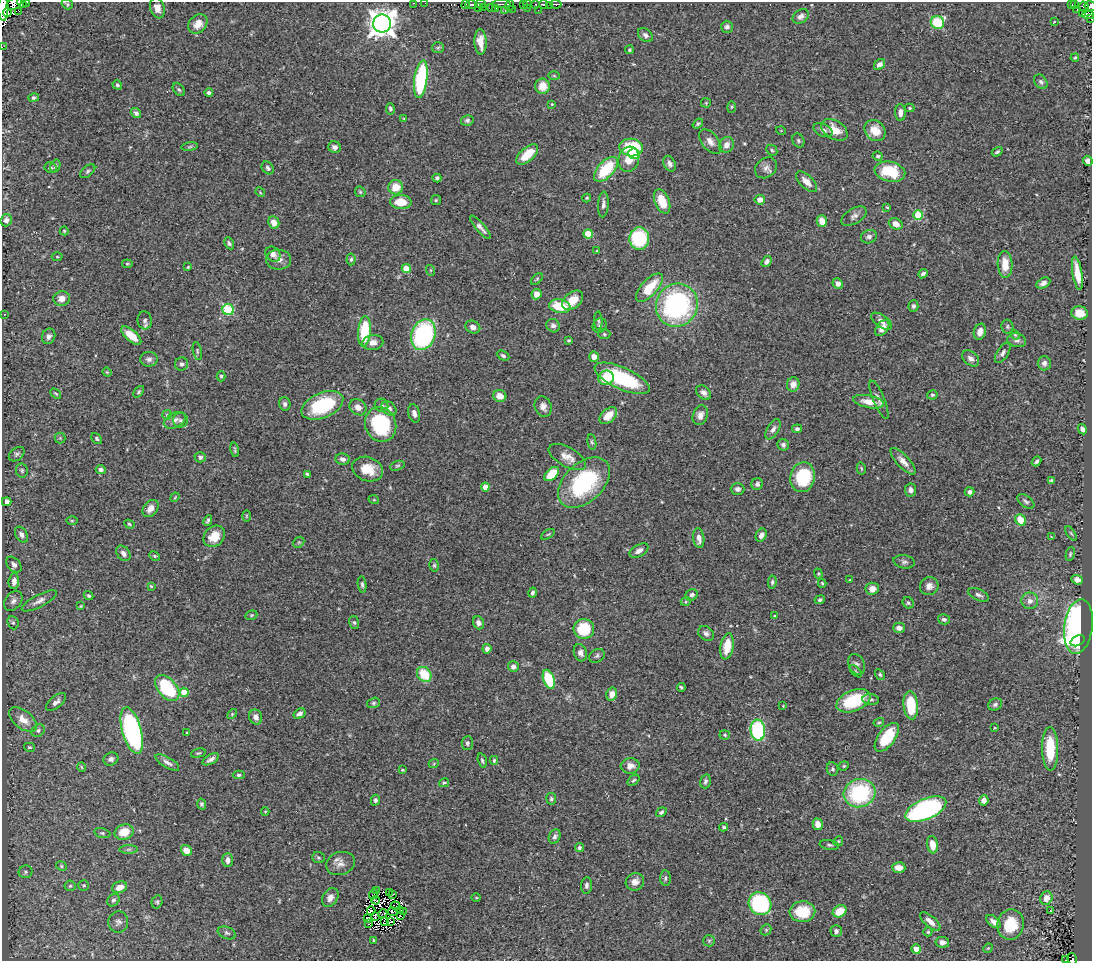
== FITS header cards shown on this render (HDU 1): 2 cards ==
NAXIS1  =                 1090
NAXIS2  =                  959

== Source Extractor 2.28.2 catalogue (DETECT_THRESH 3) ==
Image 1090 x 959 px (HDU 1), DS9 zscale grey, 1 PNG px = 1 image px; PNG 1094 x 963 px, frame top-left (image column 1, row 959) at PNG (2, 2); each listed source drawn as its Kron ellipse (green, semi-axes under 4 px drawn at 4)
Background 0.443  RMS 0.026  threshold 0.0774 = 3 sigma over >= 5 px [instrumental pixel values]
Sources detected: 415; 11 with non-positive FLUX_AUTO (blend fragments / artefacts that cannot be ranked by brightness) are neither listed nor drawn; the other 404 listed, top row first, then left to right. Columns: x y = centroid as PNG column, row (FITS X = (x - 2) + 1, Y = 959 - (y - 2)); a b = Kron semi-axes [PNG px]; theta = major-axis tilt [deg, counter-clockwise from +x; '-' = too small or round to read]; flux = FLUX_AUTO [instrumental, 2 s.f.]
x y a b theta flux
27 2 2 2 - 36
22 3 5 2 - 80
413 3 3 2 - 9.3
425 3 2 2 - 2
14 4 8 5 35 110
67 4 6 4 -35 2.7
466 4 4 3 - 0.24
471 4 6 3 1 150
480 4 5 2 - 7
501 4 9 2 0 31
536 4 3 2 - 3.8
543 4 4 3 - 140
556 4 6 3 -2 54
523 5 4 2 - 26
528 5 4 3 - 85
1072 5 3 2 - 2.4
1075 5 4 2 - 21
509 6 5 3 - 38
549 6 3 2 - 3
1090 6 6 4 -23 120
484 7 3 2 - 7.6
492 7 3 2 - 3.3
1084 7 6 4 -59 40
3 8 12 5 90 430
157 8 10 7 -71 12
478 8 2 2 - 7.1
496 8 3 2 - 1.7
528 8 2 2 - 5.9
512 9 2 2 - 33
1077 9 2 2 - 1.6
538 10 2 2 - 3.4
19 11 2 2 - 5.8
505 11 3 2 - 3.9
7 13 4 3 - 80
1082 13 3 2 - 13
1088 15 6 3 -1 26
801 16 9 6 36 7.1
1091 18 3 2 - 3.5
1054 22 3 2 - 1
382 23 9 9 - 2000
937 23 7 6 - 130
198 24 11 8 46 18
727 27 6 6 - 4.6
645 35 8 6 -39 5.8
480 42 13 6 -88 18
2 47 2 2 - 0.94
438 48 6 5 - 3.1
629 50 4 4 - 2.6
1075 58 4 3 - 1.8
879 64 6 4 44 8.4
554 76 6 4 -2 2.1
421 79 19 6 82 170
1041 82 8 5 -50 4.5
117 85 5 4 - 3.3
543 86 7 7 - 25
179 89 7 5 -48 3.5
209 93 4 4 - 4
34 98 5 4 - 3.4
706 103 5 5 - 1.8
552 104 4 4 - 1.5
731 107 6 4 88 1.9
910 108 5 4 - 2.6
390 109 6 4 -78 3.6
136 113 5 4 - 4.7
900 113 8 5 -87 9
404 118 4 2 - 1.2
467 120 6 5 - 3.7
698 123 6 4 40 2.9
823 130 10 6 -26 8.2
834 130 14 9 -31 27
781 131 5 3 - 1.5
875 131 11 9 -42 27
798 140 7 5 -61 3.4
710 141 14 8 -51 12
726 145 8 7 - 11
190 147 8 4 9 2.9
335 147 6 5 - 5.9
631 147 12 8 -7 83
772 150 6 5 - 2.7
997 152 6 4 32 3
634 154 6 5 - 19
527 155 13 7 42 39
878 156 5 4 - 2.8
629 159 13 10 73 27
1088 161 5 4 - 7.7
670 164 8 5 -64 6.7
55 166 6 5 - 3.8
50 168 6 5 - 3.7
268 168 7 5 -50 4
766 168 12 9 40 9.4
606 169 15 8 46 87
88 171 9 5 39 3.8
890 172 15 10 -12 68
437 178 4 4 - 3.4
807 182 13 6 -43 14
396 187 7 7 - 28
260 192 5 4 - 1.8
360 192 6 5 - 2.6
587 198 4 3 - 2.1
436 200 5 5 - 2.2
760 200 5 5 - 12
662 201 13 7 -69 34
401 202 11 7 -3 31
603 204 13 5 86 6.8
887 207 3 2 - 1.6
918 215 5 4 - 74
854 216 14 7 31 7.9
6 220 6 5 - 9.4
822 221 6 5 - 18
274 222 6 5 - 15
896 224 7 5 -24 14
480 227 15 4 -48 8.8
64 231 4 4 - 2
588 234 5 4 - 58
869 237 8 6 22 5.5
639 239 11 10 - 120
229 243 6 4 -63 4
597 251 3 2 - 1.6
273 254 8 6 -48 9.1
57 257 5 3 - 1.9
351 259 6 4 85 3.2
279 260 12 10 0 13
767 261 6 4 57 6.5
127 264 5 3 - 1.8
1005 264 13 7 -87 26
188 267 3 3 - 1.5
406 269 5 4 - 44
430 270 5 3 - 1.7
1077 273 17 5 -80 26
923 274 5 4 - 4.2
537 279 7 4 46 2.4
838 283 5 5 - 9.5
1043 283 7 5 26 6.7
649 288 18 8 47 48
536 294 5 5 - 12
62 299 8 7 - 12
573 300 12 8 39 27
677 305 22 20 59 300
560 306 11 6 -11 56
913 306 5 5 - 4
228 310 6 5 - 130
1080 313 8 7 - 23
4 314 2 2 - 0.93
145 320 9 7 -85 5.9
598 321 9 4 -88 2.5
882 321 12 6 -35 9.4
600 325 7 7 - 4.7
553 326 7 6 - 6.7
473 327 8 6 -23 9.5
1007 327 7 6 - 3.2
882 328 9 5 53 14
364 331 15 6 85 95
980 332 8 6 74 13
604 334 6 5 - 2.9
423 335 16 11 69 250
1015 335 5 4 - 2.2
49 336 8 6 69 6.5
131 336 12 5 -41 33
569 340 4 3 - 2.3
1017 340 9 7 -13 6
373 342 10 7 9 13
197 351 9 4 -79 2.9
1003 353 11 6 57 6.6
503 356 7 4 -27 3.3
594 357 5 5 - 11
971 358 10 6 -39 9.2
149 359 9 7 3 6.5
1044 363 7 6 - 6.6
182 364 6 6 - 5.4
107 372 4 4 - 1.8
221 376 5 4 - 3
606 378 7 7 - 48
622 378 30 10 -24 150
793 384 7 6 - 14
139 392 6 4 47 2.6
56 393 6 3 -40 2
704 393 8 6 -43 8.4
932 395 5 4 - 3.1
500 396 7 6 - 15
879 400 21 5 -67 8.7
869 402 16 6 -11 21
285 404 7 5 -77 5
322 405 22 12 23 130
382 405 7 6 - 4.6
358 407 9 7 -40 11
543 407 10 8 -70 11
389 408 8 6 -37 9.7
414 413 9 5 -75 7.8
167 415 5 4 - 2.2
700 415 10 7 72 11
608 416 10 6 42 24
175 420 11 7 27 9.6
180 420 7 7 - 5.5
381 425 18 15 -69 130
773 429 11 6 60 6.8
797 429 5 4 - 4.2
1082 429 5 4 - 7.2
60 438 5 5 - 3
97 438 6 4 -49 3
592 442 8 4 -81 2.9
783 445 6 5 - 5.1
235 450 7 3 -78 2.4
17 454 9 6 39 4.9
200 457 5 5 - 4.7
567 457 20 9 -28 17
342 459 7 5 -10 6.5
903 461 17 6 -48 13
1036 461 5 3 - 3.6
397 466 7 4 18 3.1
861 468 6 4 -78 2.1
101 469 5 4 - 6.1
368 469 16 12 -19 32
22 470 7 6 - 3.4
307 474 4 3 - 3.1
552 474 9 5 41 47
803 477 15 12 80 110
1052 480 4 3 - 2.8
584 482 31 19 43 170
757 484 6 5 - 5.6
485 487 4 4 - 13
737 489 7 5 -2 5.2
911 490 6 5 - 6.2
969 492 5 4 - 7.1
175 497 5 3 - 1.6
374 500 5 3 - 1.5
1026 501 10 5 -38 4.4
7 502 5 4 - 12
151 508 9 7 50 12
246 516 6 4 89 1.9
1020 520 6 5 - 31
72 521 6 4 0 2.1
208 521 5 3 - 3.1
129 524 5 4 - 2.5
1071 533 8 3 -56 2.3
548 534 7 3 30 2.1
22 535 8 5 -59 7.1
761 535 7 5 62 8.2
214 536 11 9 44 27
1051 537 2 2 - 1.2
699 538 10 5 -83 12
299 542 6 4 43 2.9
639 551 10 6 30 8.1
123 553 8 6 -51 8.5
1070 554 7 4 77 2.6
155 556 5 4 - 2.2
904 562 11 6 -10 5.3
14 565 9 6 -47 7
434 565 6 5 - 2.7
818 574 5 4 - 2
849 580 3 2 - 1.1
1077 580 6 4 -19 9.4
14 581 8 5 85 9.5
772 582 7 4 83 3
822 583 4 3 - 2.1
362 584 8 4 -81 3.5
151 586 3 3 - 2
929 586 9 9 - 9.6
872 589 6 6 - 11
533 593 5 4 - 4
692 595 6 5 - 5.4
978 595 11 5 -24 5.6
89 596 5 4 - 2.9
820 600 5 4 - 3.7
13 601 11 8 53 7.3
39 601 19 6 28 10
686 601 5 3 - 1.8
1030 601 8 8 - 10
908 603 6 5 - 3.2
81 606 4 3 - 1.8
251 615 6 4 20 2.5
775 615 3 2 - 1.5
944 619 6 5 - 4.5
354 622 6 5 - 3.1
13 623 7 5 -68 3.5
478 623 7 5 -68 6.5
1078 627 27 14 82 540
899 628 6 5 - 9.3
584 629 10 10 - 67
706 633 8 6 -38 5.8
1078 641 7 5 26 65
727 646 13 6 80 36
487 649 5 4 - 6.8
580 653 9 6 -73 7.6
597 656 8 6 34 4.2
857 664 11 8 -63 6.9
513 667 5 5 - 8.2
856 671 8 3 -45 2.1
424 674 8 6 -50 50
880 675 5 4 - 2.9
549 679 10 5 -71 85
681 687 4 3 - 2.8
167 688 15 9 -49 120
184 692 4 4 - 45
612 694 6 5 - 12
871 699 8 5 -6 4.9
853 701 18 10 22 90
56 702 12 5 40 7.9
373 703 7 5 16 3.2
995 704 7 5 26 4.6
911 705 14 7 -85 68
783 706 3 3 - 1.1
232 714 6 4 47 2.2
299 714 7 4 33 6
256 717 7 6 - 10
23 720 16 9 -39 19
879 722 5 3 - 2
995 728 3 2 - 1.5
758 730 10 7 -84 160
38 731 7 6 - 4.1
132 731 24 9 -74 380
187 733 4 3 - 1.8
725 735 5 4 - 2.3
887 737 17 8 53 76
467 743 7 5 87 4
29 747 5 4 - 2.4
1050 749 22 8 -89 62
198 753 7 4 15 2.6
111 759 7 6 - 5.9
211 759 9 4 28 6.5
482 760 7 4 -75 3
494 760 4 3 - 2.4
167 762 13 5 -30 7.6
434 763 5 3 - 1.6
630 766 9 7 5 12
844 766 5 4 - 2.4
81 767 5 3 - 1.7
833 769 7 5 -82 3.8
402 770 4 3 - 2.1
239 775 6 4 1 3.6
634 780 7 4 39 2.8
705 781 7 5 75 4.3
444 783 5 3 - 2.4
860 793 16 14 16 160
551 799 5 5 - 3.1
375 800 5 4 - 3.8
984 800 5 5 - 11
202 804 5 4 - 3.6
926 809 22 10 23 410
265 811 4 3 - 1.5
661 812 6 4 37 3.6
818 824 6 5 - 15
724 827 4 3 - 2.7
124 832 9 7 20 33
102 833 8 5 -15 3.3
555 836 7 5 66 4.7
838 841 5 4 - 2.3
829 845 10 5 -10 4.2
932 845 9 5 -81 22
579 848 4 4 - 5.2
128 849 9 4 0 3.6
186 850 6 5 - 17
318 858 6 5 - 3
228 860 7 5 87 8.7
340 863 15 11 18 13
61 866 6 4 -24 2.5
899 868 6 5 - 14
25 872 7 6 - 3.7
665 878 7 5 89 4
635 882 9 8 - 13
84 885 5 5 - 3
587 885 8 5 83 4.9
70 886 5 5 - 2.7
120 887 8 5 20 17
377 891 3 2 - 1.5
389 892 3 2 - 2.3
373 894 5 2 - 2.6
393 894 3 2 - 2.2
330 897 10 7 57 9.6
476 898 4 3 - 1.5
1046 898 7 6 - 17
113 900 7 5 46 4.5
375 900 4 2 - 1.2
157 902 6 5 - 2.9
760 904 12 10 -44 180
395 906 5 2 - 0.099
401 910 2 2 - 1.9
371 911 4 2 - 1.5
393 911 5 2 - 0.83
840 911 7 5 31 35
1051 911 4 3 - 1.7
403 912 3 2 - 0.12
802 912 13 10 2 53
383 913 5 2 - 1.6
400 915 3 2 - 2.9
375 917 3 3 - 5.7
367 918 4 3 - 3.1
385 921 3 2 - 0.79
930 921 12 5 -41 13
118 922 11 10 - 6.9
390 922 4 2 - 1.5
994 922 9 5 -40 7.8
369 924 3 2 - 1.9
1011 924 15 13 80 53
766 930 6 5 - 2.7
836 931 6 5 - 4.4
928 932 4 4 - 2.7
227 933 9 6 -21 3.9
374 940 3 3 - 1.7
709 941 6 5 - 3.1
942 942 7 5 -8 8.7
988 948 5 4 - 1.8
916 949 4 4 - 35
1072 959 5 4 - 64
1066 960 4 2 - 11
At the frame edge (FLAGS 8, measured only in part): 12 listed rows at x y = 27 2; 22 3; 413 3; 425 3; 14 4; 1090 6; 3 8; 1088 15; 1091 18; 2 47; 1072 959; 1066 960
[11 non-positive-flux detections neither listed nor drawn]